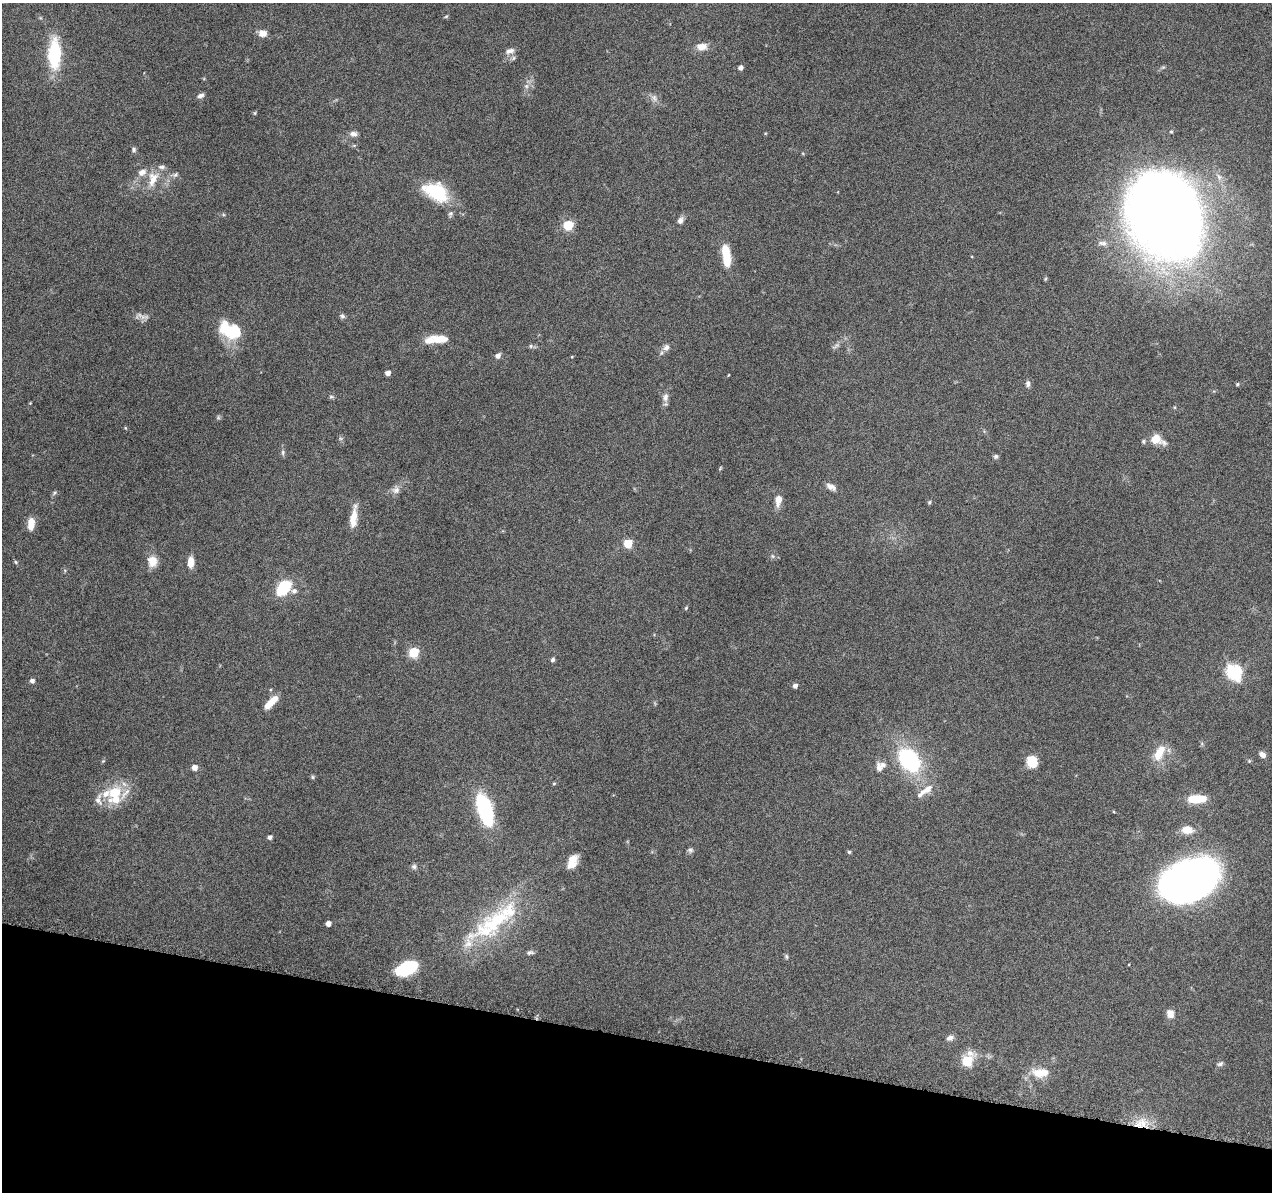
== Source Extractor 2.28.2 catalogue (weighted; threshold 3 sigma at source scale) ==
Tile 15 of 4 x 4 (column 3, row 4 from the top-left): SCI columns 2563-3832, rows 304-1493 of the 5116 x 5307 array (HDU 1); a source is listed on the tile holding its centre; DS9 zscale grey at full resolution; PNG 1274 x 1194 px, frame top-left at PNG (2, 3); no overlay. Shown black and unused: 13% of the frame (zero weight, under 9 of 18 exposures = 2% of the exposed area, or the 3 px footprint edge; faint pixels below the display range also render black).
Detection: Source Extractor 2.28.2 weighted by HDU 2 'WHT'; one run over the whole footprint, this tile lists its part. Background 0.116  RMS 0.0038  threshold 0.0155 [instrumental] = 3 sigma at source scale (4.09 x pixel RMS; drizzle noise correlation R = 1.36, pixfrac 0.8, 0.0396/0.0396 arcsec/px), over >= 5 px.
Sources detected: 111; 2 too faint to see at this stretch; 1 inside a brighter object's white glare — not listed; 13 inside a brighter listed object's ellipse — not listed separately; the other 95 listed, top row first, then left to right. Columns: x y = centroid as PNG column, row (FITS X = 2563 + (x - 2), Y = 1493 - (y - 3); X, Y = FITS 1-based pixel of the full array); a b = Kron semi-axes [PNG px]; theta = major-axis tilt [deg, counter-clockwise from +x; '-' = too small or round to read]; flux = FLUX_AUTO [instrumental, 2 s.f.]
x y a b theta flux
446 16 6 4 3 0.41
263 33 11 9 -3 2.3
702 47 16 10 5 3
510 51 12 6 15 1.8
54 54 28 12 89 23
740 68 4 4 - 1.5
526 86 6 6 - 1.1
201 95 9 5 20 1.2
654 98 10 6 -69 1.3
255 113 6 4 89 0.38
353 134 10 6 -5 1.5
134 150 7 6 - 0.71
175 175 7 5 33 0.86
153 179 23 13 75 5.9
436 192 32 20 -27 17
1165 215 67 52 -63 620
680 220 9 7 71 1.5
568 225 6 5 - 21
1103 243 13 7 -5 1.7
726 256 23 8 -83 10
1045 279 6 3 71 0.39
342 316 7 6 - 0.81
234 332 22 18 79 10
440 339 18 9 -1 5.7
531 346 6 5 - 0.62
836 346 14 4 31 1.1
666 348 9 7 43 1.8
498 356 7 5 46 1.4
388 373 4 4 - 1.9
728 375 4 3 - 0.22
1028 384 9 6 -90 1.1
1237 384 4 4 - 0.51
331 397 8 4 -8 0.53
665 397 12 8 78 1.9
30 403 4 4 - 0.24
1156 439 11 11 - 5.5
1143 441 6 4 88 0.5
283 452 8 5 85 0.78
996 456 6 5 - 0.7
720 468 6 3 54 0.35
831 487 13 7 -31 1.8
396 490 11 10 - 1.9
54 493 8 4 43 0.58
778 500 14 7 79 3.1
929 502 5 4 - 0.47
353 518 20 10 73 4.3
31 524 15 8 85 3.4
628 543 5 5 - 13
773 556 6 4 -88 0.57
152 561 14 12 -83 4
16 562 5 5 - 0.45
191 562 11 6 89 4
283 588 14 9 48 21
294 591 8 7 - 1.2
686 608 5 4 - 0.4
414 652 6 5 - 21
553 660 6 5 - 0.8
1234 672 7 6 - 74
32 681 5 4 - 1.4
795 686 4 4 - 1.5
271 702 19 7 45 5.3
1159 753 23 11 62 6.6
1262 755 8 6 -39 1.9
909 760 26 19 -51 32
103 761 6 4 42 0.38
1249 761 5 5 - 0.4
1032 762 12 11 - 5.5
882 765 15 8 -13 2.2
194 767 5 5 - 2.6
313 777 6 4 -89 0.45
554 783 5 4 - 0.4
927 789 19 8 34 3.5
114 792 11 8 49 11
125 793 24 6 52 3.4
98 799 19 9 -89 2.6
1197 799 21 8 3 8.1
484 809 28 11 -72 43
1187 830 14 9 -5 4.3
270 837 4 4 - 1.2
690 850 8 6 2 0.81
849 852 4 4 - 0.55
572 862 15 9 64 4.1
414 867 7 7 - 0.85
1189 880 48 30 26 200
495 921 66 28 36 29
328 923 4 4 - 2
530 952 9 5 8 0.84
786 956 7 4 -83 0.57
407 968 19 10 23 22
1170 1014 10 8 -72 2.5
950 1038 10 6 15 1.4
967 1060 7 6 - 20
1220 1064 9 5 31 0.86
1038 1073 15 11 -35 4.9
1141 1123 19 13 26 6.3
Overlapping masked pixels (flux is a lower limit): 1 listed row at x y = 1141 1123